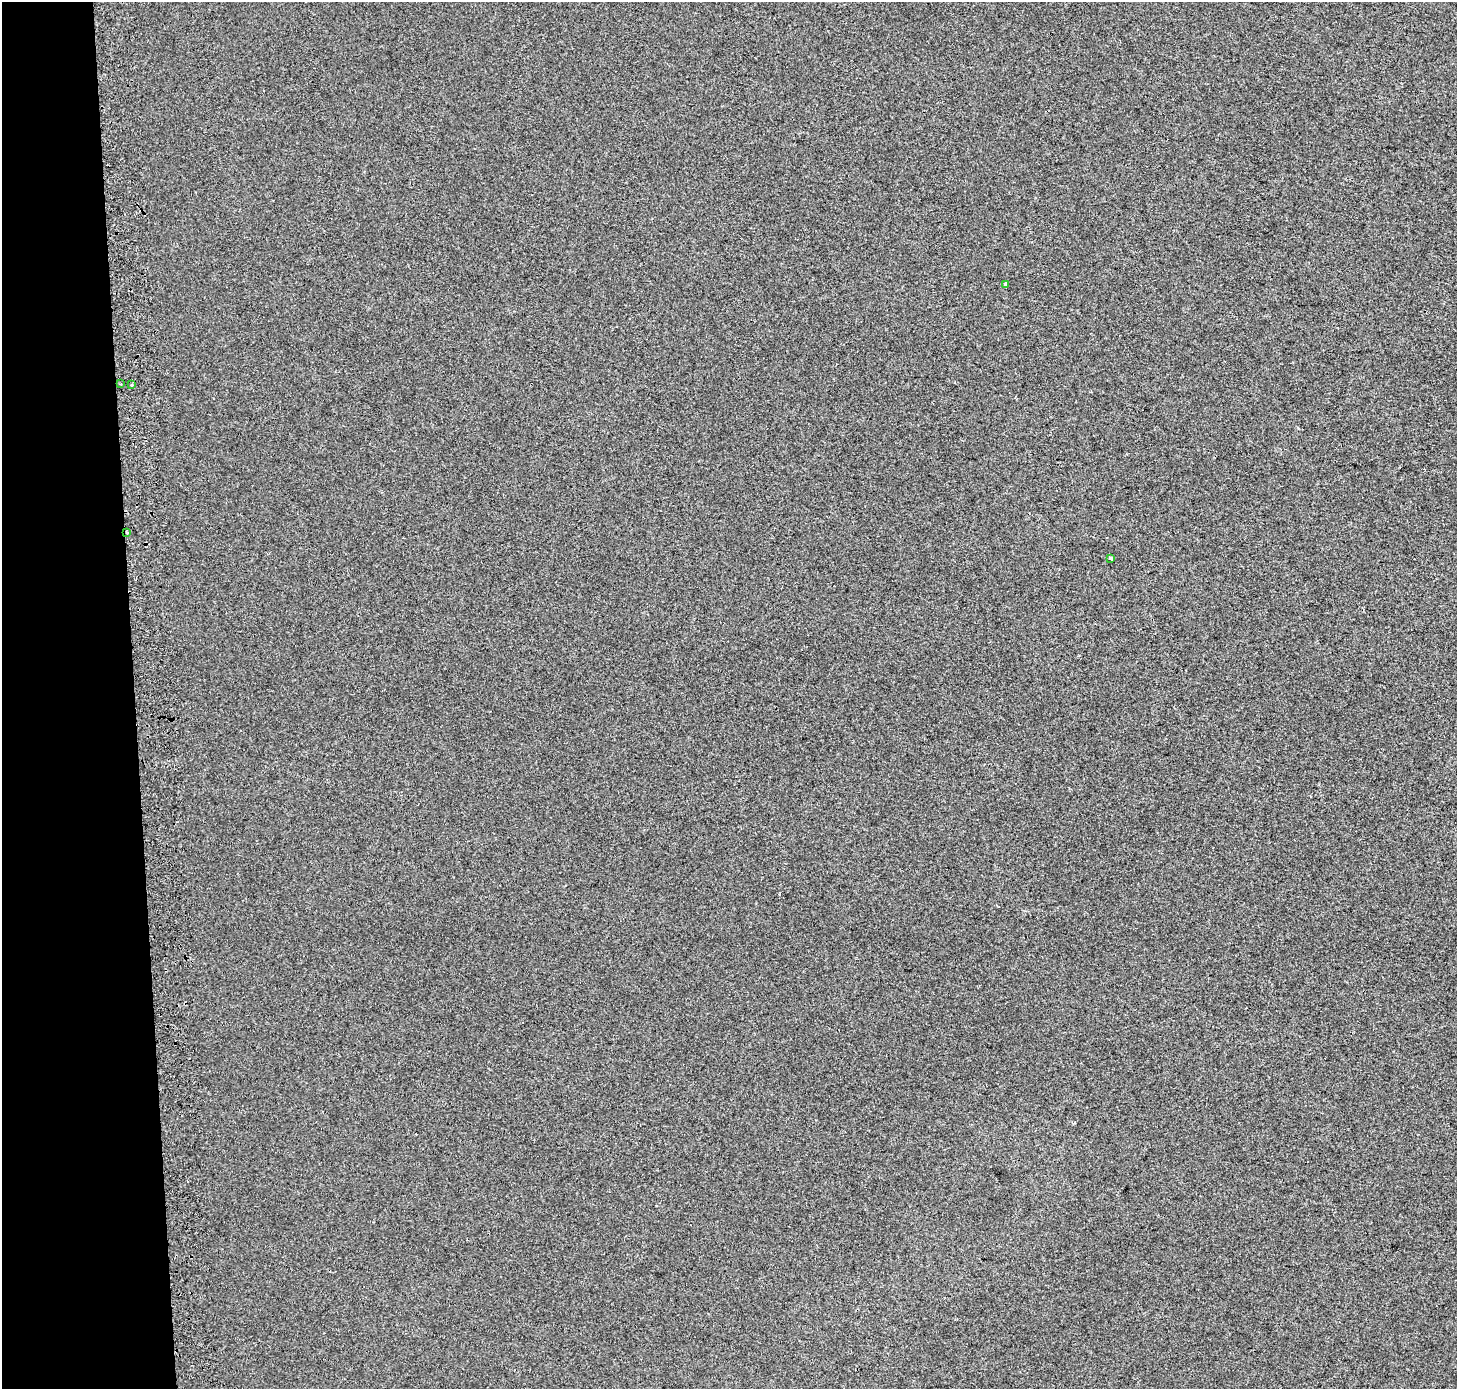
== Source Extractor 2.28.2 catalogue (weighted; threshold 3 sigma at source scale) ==
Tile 4 of 3 x 3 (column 1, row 2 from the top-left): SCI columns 73-1527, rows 1387-2773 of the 4510 x 4167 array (HDU 1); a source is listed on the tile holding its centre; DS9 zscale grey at full resolution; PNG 1459 x 1391 px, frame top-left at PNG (2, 2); each listed source drawn as its Kron ellipse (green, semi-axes under 4 px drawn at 4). Shown black and unused: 9% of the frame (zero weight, under 2 of 3 exposures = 2% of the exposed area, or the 3 px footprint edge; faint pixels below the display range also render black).
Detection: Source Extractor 2.28.2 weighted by HDU 2 'WHT'; one run over the whole footprint, this tile lists its part. Background 0.00625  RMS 0.0067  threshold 0.0303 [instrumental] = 3 sigma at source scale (4.5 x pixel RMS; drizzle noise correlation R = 1.50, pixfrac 1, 0.0396/0.0396 arcsec/px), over >= 5 px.
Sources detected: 5; all 5 listed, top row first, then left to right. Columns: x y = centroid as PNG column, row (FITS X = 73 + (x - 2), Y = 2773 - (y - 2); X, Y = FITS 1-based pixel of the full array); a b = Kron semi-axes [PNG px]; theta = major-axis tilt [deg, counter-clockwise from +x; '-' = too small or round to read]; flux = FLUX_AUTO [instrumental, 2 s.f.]
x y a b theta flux
1005 284 3 3 - 4.5
120 384 3 3 - 0.83
131 385 3 3 - 2.3
127 532 3 3 - 1.2
1111 558 4 3 - 5.2
Overlapping masked pixels (flux is a lower limit): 1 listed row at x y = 127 532